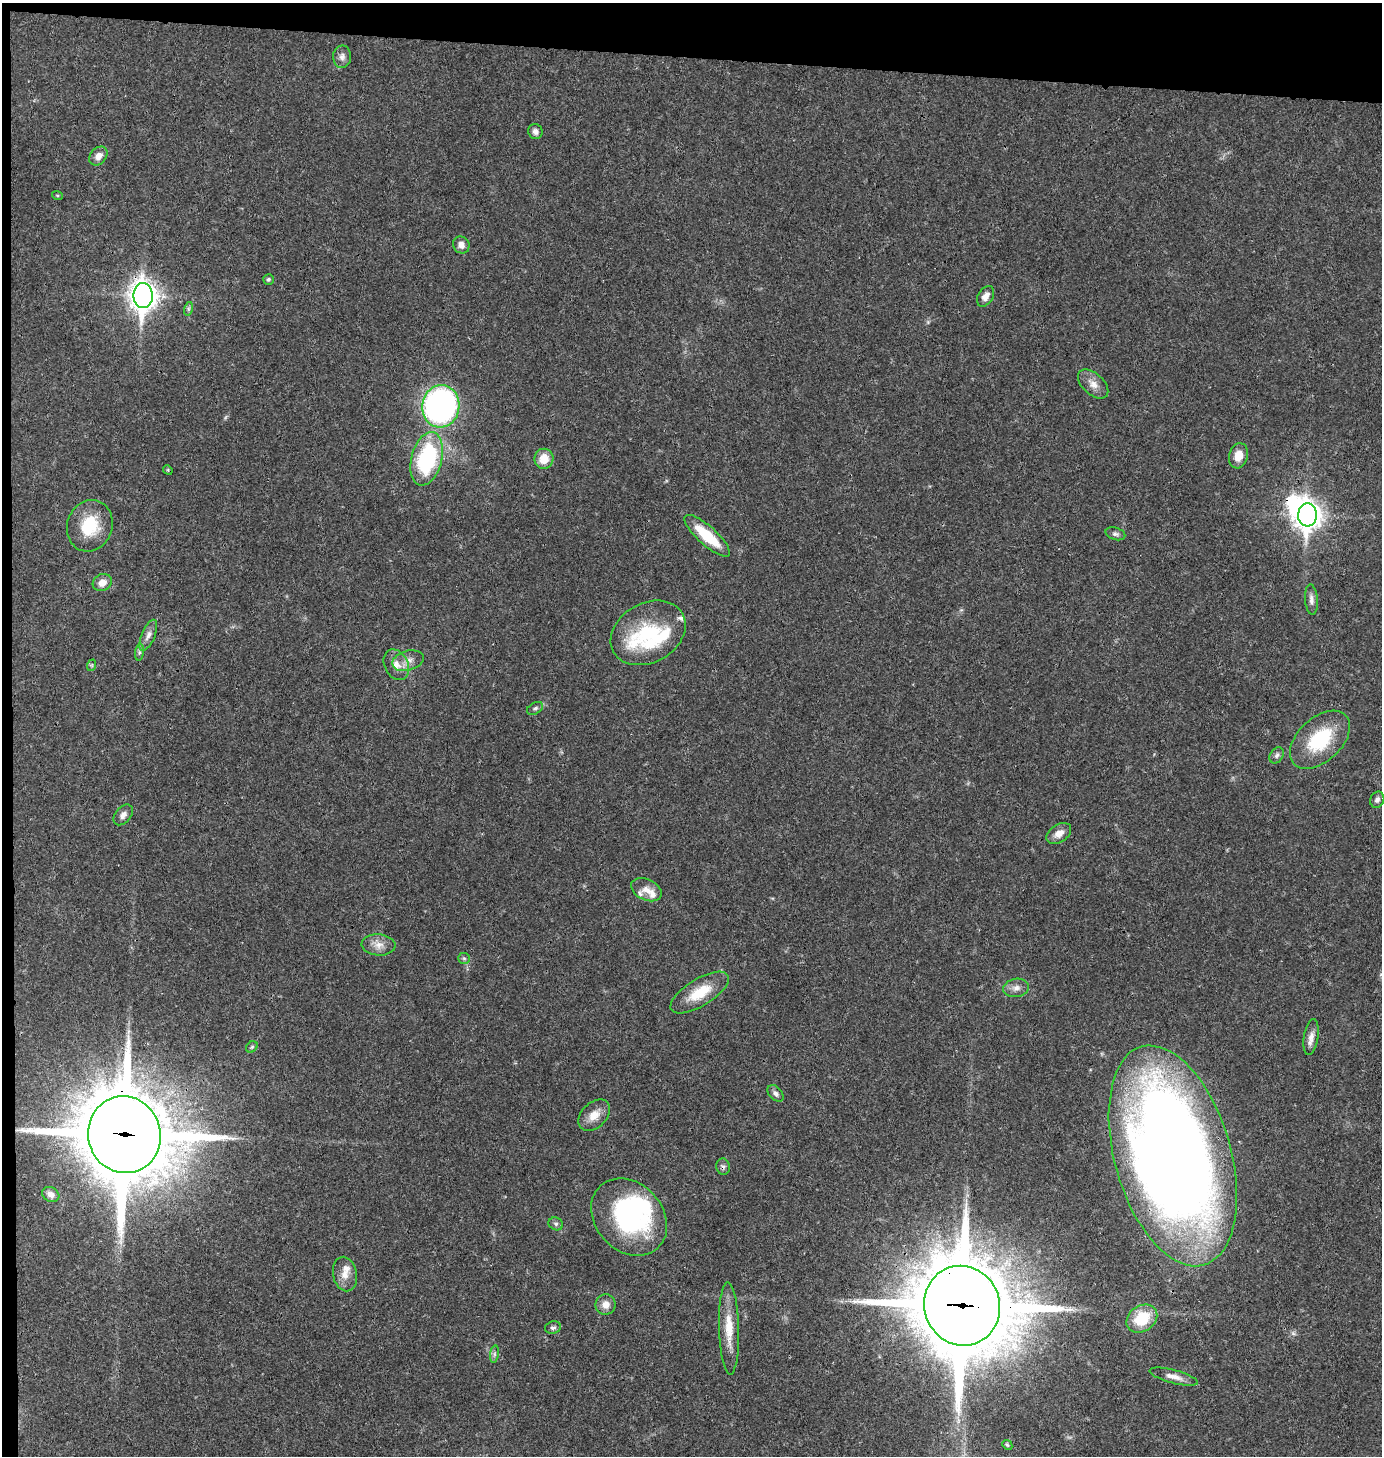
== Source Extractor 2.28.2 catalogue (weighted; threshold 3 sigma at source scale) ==
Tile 1 of 3 x 3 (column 1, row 1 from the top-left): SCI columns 148-1527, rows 2909-4362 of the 4386 x 4366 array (HDU 1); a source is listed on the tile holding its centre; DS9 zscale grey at full resolution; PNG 1384 x 1458 px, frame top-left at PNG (2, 3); each listed source drawn as its Kron ellipse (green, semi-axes under 4 px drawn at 4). Shown black and unused: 5% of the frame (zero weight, under 3 of 4 exposures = <1% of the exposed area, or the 3 px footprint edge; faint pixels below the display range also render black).
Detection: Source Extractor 2.28.2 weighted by HDU 2 'WHT'; one run over the whole footprint, this tile lists its part. Background 0.0234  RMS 0.0023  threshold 0.0104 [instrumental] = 3 sigma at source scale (4.5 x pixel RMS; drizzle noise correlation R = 1.50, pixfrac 1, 0.05/0.05 arcsec/px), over >= 5 px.
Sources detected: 67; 1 too faint to see at this stretch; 3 inside a brighter object's white glare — neither listed nor drawn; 6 inside a brighter listed object's ellipse — not listed separately; the other 57 listed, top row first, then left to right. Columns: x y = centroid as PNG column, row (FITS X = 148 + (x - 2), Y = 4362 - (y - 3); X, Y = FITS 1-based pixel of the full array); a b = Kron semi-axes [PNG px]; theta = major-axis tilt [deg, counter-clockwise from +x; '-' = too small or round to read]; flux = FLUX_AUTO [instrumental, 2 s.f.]
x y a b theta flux
342 57 11 9 88 1.2
535 131 7 7 - 0.98
98 156 10 8 47 1.6
57 195 5 3 - 0.25
461 245 9 8 - 1.4
268 279 5 5 - 0.37
143 296 12 9 -89 260
986 296 11 7 58 1.7
188 309 7 4 72 0.45
1093 384 18 10 -42 2.2
441 406 21 18 82 91
1238 456 13 9 76 2.7
427 459 27 15 76 26
544 459 10 9 - 3.8
168 470 5 4 - 0.23
1307 515 11 9 86 240
90 526 26 22 70 9.3
1115 534 10 6 -17 0.7
707 536 29 9 -42 9.3
102 583 10 8 29 2.2
1311 600 15 6 -85 1.2
648 633 40 29 29 18
148 635 16 6 67 1.4
139 652 8 4 82 0.5
408 661 16 10 15 2
92 665 6 3 71 0.29
396 665 16 11 -62 2.5
535 708 9 5 29 0.57
1320 740 35 22 43 15
1277 755 9 6 57 0.77
1377 800 8 7 - 0.86
123 815 12 7 49 1.2
1059 833 14 9 33 2
646 890 16 10 -25 2.1
378 945 17 10 -4 2.2
464 958 6 5 - 0.43
1016 988 13 9 9 1.6
700 993 33 13 31 7.3
1311 1037 18 7 81 1.6
252 1047 6 5 - 0.4
776 1093 10 6 -45 0.86
594 1115 18 12 44 3
124 1135 38 36 -74 2700
1173 1156 114 58 -74 360
723 1167 8 6 -77 0.65
51 1194 9 7 -29 1.3
629 1217 42 33 -48 36
556 1224 7 6 - 0.54
345 1274 17 12 -80 2.6
606 1304 10 10 - 2
962 1306 40 37 -70 3200
1142 1319 16 13 34 8.1
553 1328 8 6 13 0.66
729 1328 46 10 -88 5.8
494 1354 9 4 82 0.56
1174 1377 25 6 -15 2
1007 1445 5 4 - 0.32
Overlapping masked pixels (flux is a lower limit): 5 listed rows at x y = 143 296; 124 1135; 1173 1156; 723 1167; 962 1306
Isophote crosses this tile's border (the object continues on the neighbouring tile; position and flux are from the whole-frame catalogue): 1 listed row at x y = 1173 1156